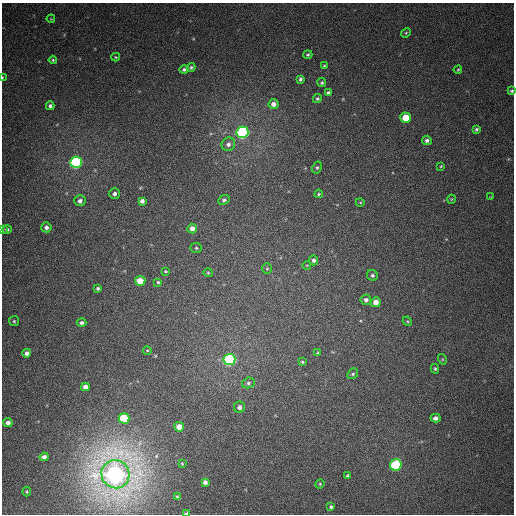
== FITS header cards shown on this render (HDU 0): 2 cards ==
NAXIS1  =                  512
NAXIS2  =                  512

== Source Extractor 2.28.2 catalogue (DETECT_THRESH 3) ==
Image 512 x 512 px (HDU 0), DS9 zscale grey, 1 PNG px = 1 image px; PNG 516 x 516 px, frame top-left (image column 1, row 512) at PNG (2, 3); each listed source drawn as its Kron ellipse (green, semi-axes under 4 px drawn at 4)
Background 386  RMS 9.8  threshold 29.3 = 3 sigma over >= 5 px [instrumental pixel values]
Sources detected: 78; all 78 listed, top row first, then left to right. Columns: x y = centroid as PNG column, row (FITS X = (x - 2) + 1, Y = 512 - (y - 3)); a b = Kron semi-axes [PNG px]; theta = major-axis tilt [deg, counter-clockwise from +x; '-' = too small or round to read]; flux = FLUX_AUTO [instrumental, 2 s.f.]
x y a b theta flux
51 19 4 3 - 490
406 33 5 4 - 770
308 55 4 4 - 920
116 57 4 4 - 710
53 60 4 4 - 750
324 66 3 3 - 650
191 67 4 3 - 980
184 69 5 4 - 1400
458 70 4 3 - 730
2 78 3 2 - 600
300 79 4 3 - 1200
322 83 4 4 - 1000
512 91 4 3 - 920
328 93 4 3 - 1500
317 99 5 4 - 880
273 104 5 5 - 3300
50 106 4 4 - 1600
406 118 5 5 - 15000
476 129 4 4 - 1100
242 132 6 5 - 180000
427 140 5 4 - 1900
228 144 7 6 - 2500
76 162 6 5 - 120000
441 166 4 3 - 610
317 168 6 4 62 1100
114 194 5 5 - 2000
319 194 4 3 - 800
491 197 3 3 - 550
452 199 4 3 - 490
224 200 6 4 25 1500
80 201 6 5 - 2500
142 201 4 4 - 2400
360 202 4 3 - 520
46 227 5 5 - 2200
192 228 5 5 - 3900
2 229 4 2 - 910
7 229 4 3 - 1600
196 248 6 5 - 960
313 260 5 4 - 1700
307 265 4 3 - 460
267 269 5 4 - 870
166 271 4 3 - 690
208 273 5 4 - 750
372 275 6 5 - 1300
140 281 5 5 - 11000
158 282 4 4 - 910
98 288 3 3 - 1100
366 300 5 5 - 2100
376 302 5 5 - 5500
14 321 5 5 - 990
407 321 5 3 - 680
81 323 5 4 - 1700
147 350 4 3 - 620
27 353 4 4 - 3000
318 353 4 4 - 1000
229 359 6 5 - 120000
442 359 5 3 - 640
302 362 3 3 - 840
435 369 5 3 - 890
353 374 6 5 - 1200
248 383 6 5 - 1300
85 387 4 4 - 4300
239 407 5 5 - 2300
124 418 5 5 - 30000
435 418 5 4 - 2300
8 423 4 4 - 3000
179 427 5 5 - 7100
44 457 4 4 - 2700
182 464 3 3 - 560
396 465 6 5 - 58000
115 474 14 14 - 730000
348 476 4 4 - 1300
205 482 4 4 - 2100
320 484 5 4 - 740
27 492 5 3 - 740
177 497 3 3 - 740
331 507 4 3 - 1300
186 513 4 2 - 1300
At the frame edge (FLAGS 8, measured only in part): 4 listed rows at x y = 2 78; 512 91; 2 229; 186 513